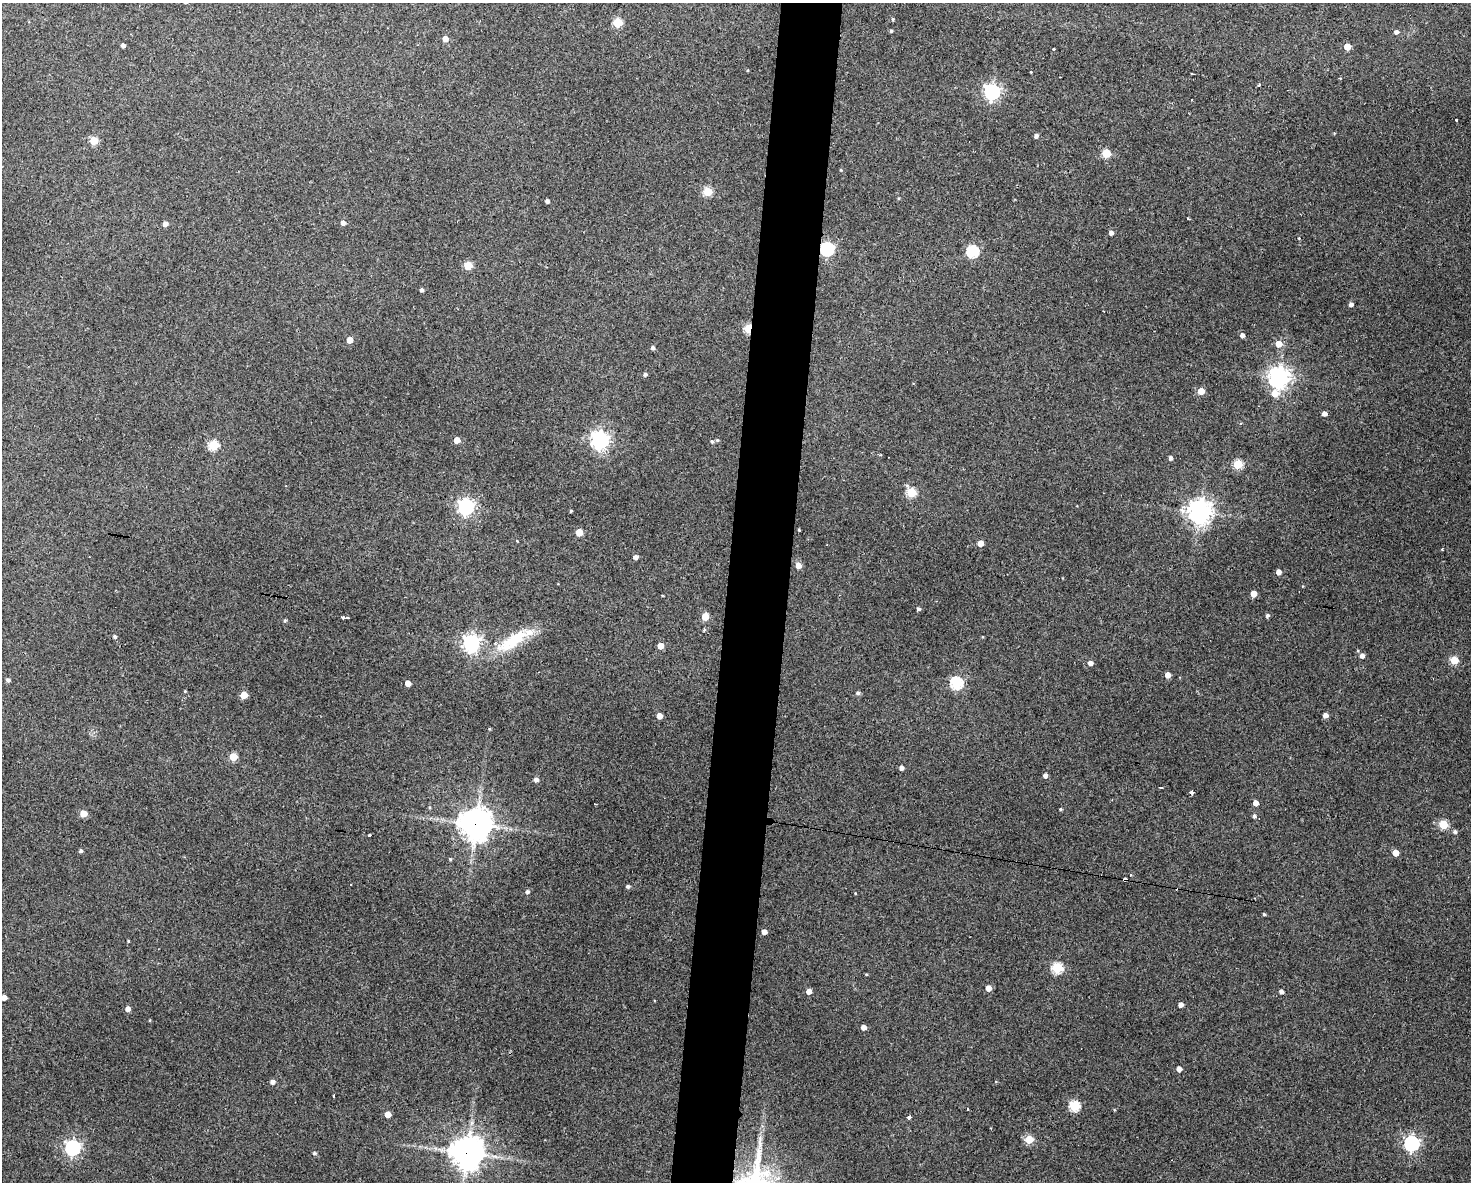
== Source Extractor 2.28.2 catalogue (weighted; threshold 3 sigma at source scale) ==
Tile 8 of 3 x 4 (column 2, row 3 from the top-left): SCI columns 1578-3046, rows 1181-2360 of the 4742 x 4720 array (HDU 1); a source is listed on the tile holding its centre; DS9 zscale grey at full resolution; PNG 1473 x 1184 px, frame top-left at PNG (2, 3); no overlay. Shown black and unused: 4% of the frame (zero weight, under 3 of 4 exposures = <1% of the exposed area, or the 3 px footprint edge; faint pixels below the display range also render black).
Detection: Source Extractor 2.28.2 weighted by HDU 2 'WHT'; one run over the whole footprint, this tile lists its part. Background 0.125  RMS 0.0065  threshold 0.0292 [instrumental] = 3 sigma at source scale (4.5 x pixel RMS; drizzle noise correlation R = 1.50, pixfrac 1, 0.05/0.05 arcsec/px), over >= 5 px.
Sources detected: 123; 3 cosmic-ray / hot-pixel residue — not listed; the other 120 listed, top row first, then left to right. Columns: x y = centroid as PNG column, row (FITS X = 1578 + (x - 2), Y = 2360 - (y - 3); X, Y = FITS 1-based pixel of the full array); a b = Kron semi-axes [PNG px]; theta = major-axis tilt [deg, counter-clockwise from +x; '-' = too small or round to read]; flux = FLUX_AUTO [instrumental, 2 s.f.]
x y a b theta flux
893 19 4 3 - 0.74
618 23 5 5 - 32
891 31 4 3 - 0.85
1396 32 4 4 - 1.9
445 39 5 4 - 5.5
123 45 4 4 - 2
1347 47 5 5 - 8.3
1031 72 3 3 - 1.7
1259 85 3 3 - 1.7
992 92 6 6 - 200
1456 119 3 3 - 2
1334 133 3 3 - 0.5
1036 136 4 4 - 2.1
94 141 5 5 - 19
1106 153 5 5 - 24
841 170 4 4 - 0.58
707 192 5 5 - 27
547 201 4 4 - 1.8
343 223 5 4 - 2.5
165 224 4 4 - 3.1
1111 233 4 4 - 2.6
827 249 6 6 - 110
972 251 6 5 - 68
468 266 5 5 - 20
422 290 4 4 - 1.4
1351 304 4 4 - 2.4
748 328 5 4 - 32
1242 335 4 4 - 2.5
349 340 4 4 - 6.8
1279 344 5 5 - 8.6
652 348 5 4 - 1.5
645 374 4 4 - 1.4
1279 377 7 7 - 400
1201 391 5 4 - 9.8
1274 393 7 6 - 7.7
1324 414 4 4 - 2.8
457 440 5 4 - 7.8
600 440 7 6 - 290
717 440 5 4 - 0.84
712 441 5 4 - 0.98
213 445 5 5 - 42
1170 458 4 4 - 1.7
1238 464 5 5 - 34
911 492 5 5 - 35
466 507 6 6 - 200
571 511 3 3 - 0.61
1200 512 7 7 - 600
799 530 3 3 - 1.7
579 532 5 5 - 12
981 543 4 4 - 6.9
635 557 4 4 - 3
798 566 5 4 - 5.9
1278 572 4 4 - 3.7
1253 594 5 4 - 7.8
918 609 4 4 - 1.5
1267 615 4 4 - 1.3
343 617 4 3 - 2.8
705 617 5 4 - 12
285 621 5 4 - 0.82
704 630 5 3 - 0.78
115 636 4 4 - 1
513 640 46 15 34 27
471 643 8 6 -78 230
660 646 4 4 - 8.2
1362 656 5 5 - 2.3
1454 660 5 5 - 22
1090 663 4 4 - 2.8
1168 675 4 4 - 5.3
8 680 4 4 - 1.6
408 683 4 4 - 5.6
956 683 6 5 - 78
185 691 4 3 - 0.53
858 693 5 4 - 1.5
244 695 5 4 - 12
1325 715 5 4 - 3.1
659 716 4 4 - 5.9
233 757 5 5 - 17
901 768 4 4 - 2.7
1045 775 4 4 - 2.3
536 780 5 4 - 2.5
1161 787 4 3 - 2.4
1191 792 4 3 - 3.1
1255 803 5 5 - 3.5
595 804 3 3 - 0.73
1060 809 3 3 - 0.73
83 814 5 5 - 9.7
1254 816 5 4 - 1.4
476 824 10 10 - 920
1443 824 5 5 - 29
1455 832 5 4 - 1.6
369 835 3 2 - 1.5
81 850 4 4 - 1.1
1395 853 5 4 - 8.8
450 859 4 4 - 0.71
628 886 4 4 - 1.5
527 892 5 4 - 1.5
1264 914 4 3 - 0.73
764 932 4 4 - 3.9
128 941 3 3 - 0.52
1057 968 5 5 - 47
866 974 5 3 - 0.54
988 988 5 5 - 5.1
809 991 4 4 - 4.7
1281 992 4 4 - 2
4 997 4 4 - 3.9
1181 1005 4 4 - 3.1
128 1009 4 4 - 3.8
863 1027 4 4 - 3.5
1179 1069 4 4 - 4.2
272 1082 5 4 - 2.2
334 1096 3 3 - 2.8
1075 1106 5 5 - 46
968 1109 3 2 - 0.67
387 1114 5 4 - 7
909 1117 4 3 - 2.7
1029 1139 5 5 - 23
1412 1143 6 6 - 170
73 1148 6 6 - 170
314 1153 5 4 - 1.2
467 1153 11 11 - 840
Overlapping masked pixels (flux is a lower limit): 4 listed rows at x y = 827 249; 748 328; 476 824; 467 1153